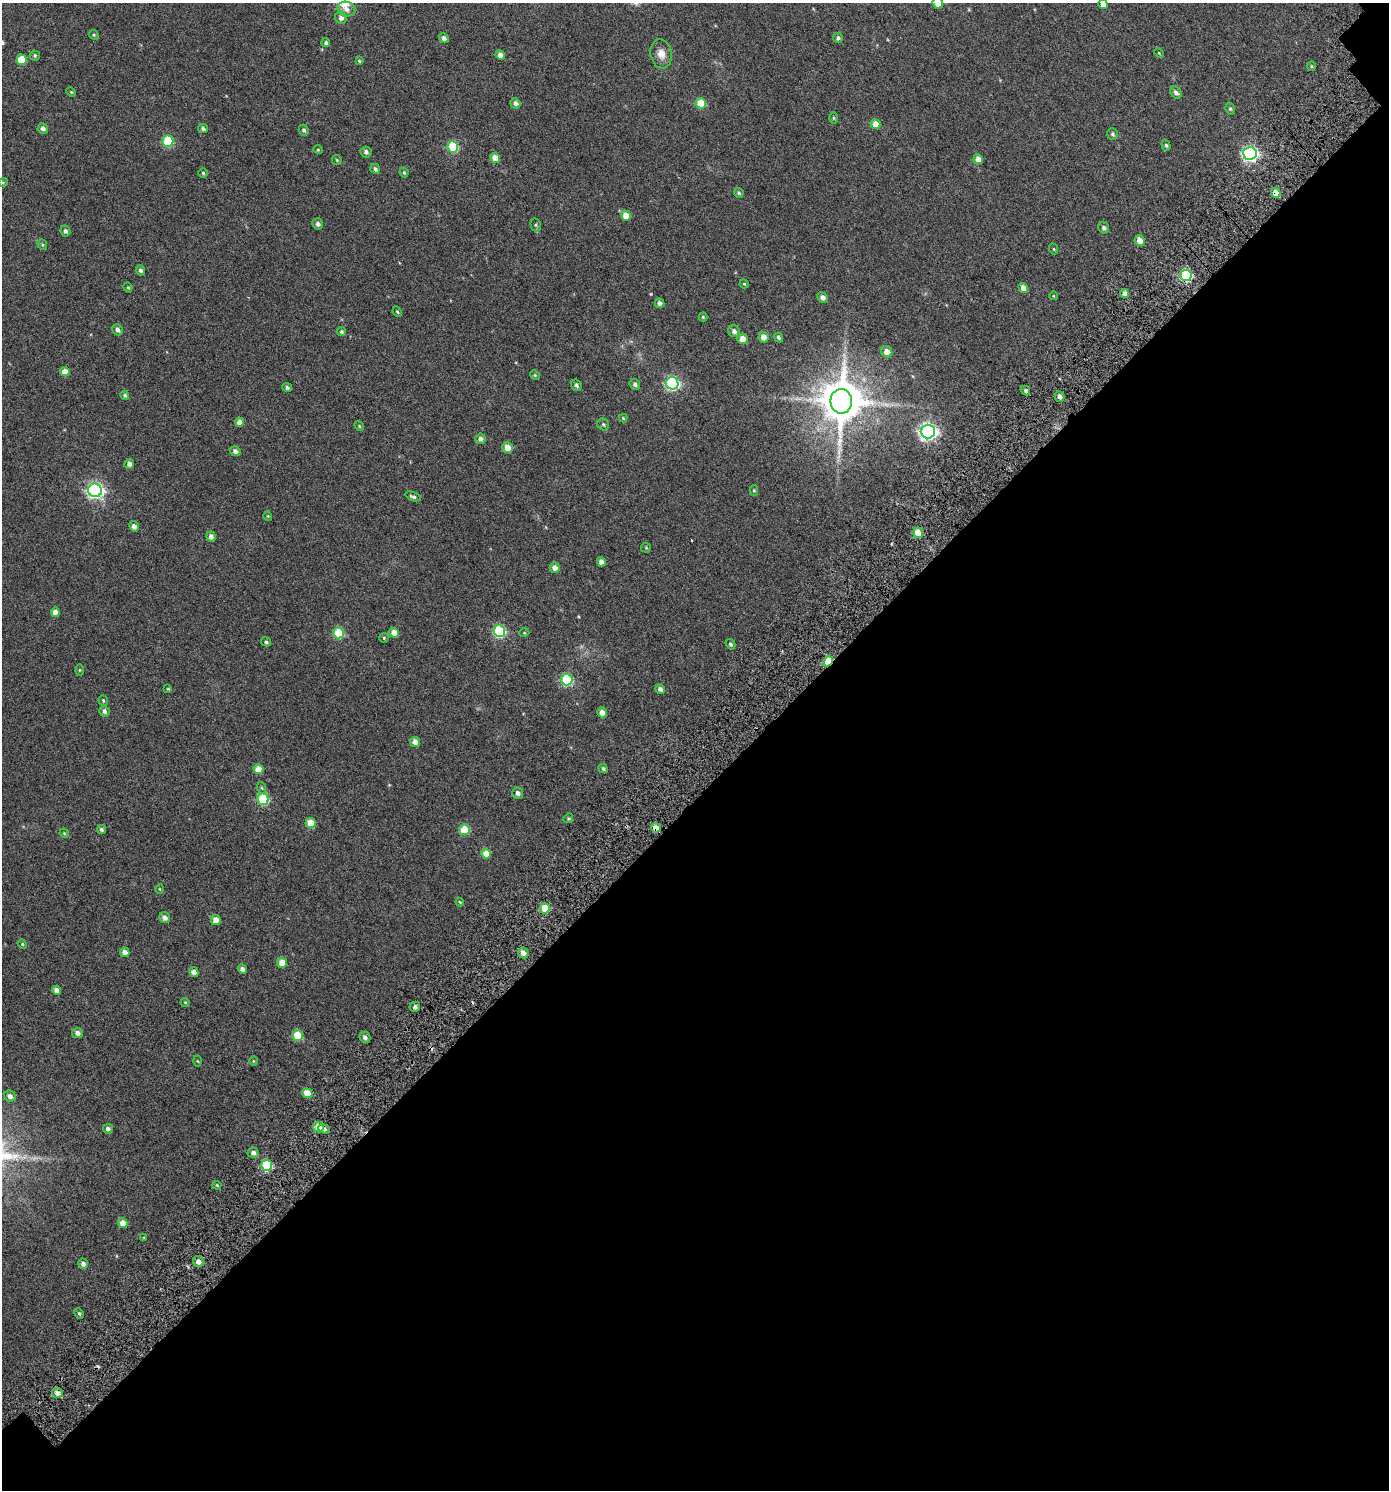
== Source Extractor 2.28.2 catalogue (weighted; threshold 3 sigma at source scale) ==
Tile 4 of 2 x 2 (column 2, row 2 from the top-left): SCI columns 1561-2947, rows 145-1632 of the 3261 x 3269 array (HDU 1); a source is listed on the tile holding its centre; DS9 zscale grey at full resolution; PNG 1391 x 1492 px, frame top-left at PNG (2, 3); each listed source drawn as its Kron ellipse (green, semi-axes under 4 px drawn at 4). Shown black and unused: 47% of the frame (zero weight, under 3 of 6 exposures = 13% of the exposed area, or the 3 px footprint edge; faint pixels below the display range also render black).
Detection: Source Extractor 2.28.2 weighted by HDU 2 'WHT'; one run over the whole footprint, this tile lists its part. Background 0.0296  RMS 0.013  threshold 0.0536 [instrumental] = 3 sigma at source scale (4.09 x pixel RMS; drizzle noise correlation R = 1.36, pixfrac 0.8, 0.0396/0.0396 arcsec/px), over >= 5 px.
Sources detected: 161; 3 cosmic-ray / hot-pixel residue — neither listed nor drawn; the other 158 listed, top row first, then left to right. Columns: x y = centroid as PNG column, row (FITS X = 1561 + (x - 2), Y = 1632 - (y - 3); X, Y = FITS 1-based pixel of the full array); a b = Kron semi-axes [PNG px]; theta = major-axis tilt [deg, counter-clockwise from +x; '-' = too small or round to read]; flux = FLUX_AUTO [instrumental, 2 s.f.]
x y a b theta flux
938 3 5 5 - 10
1103 4 5 4 - 6.9
346 9 9 7 -17 5
341 18 6 5 - 4.4
94 35 5 4 - 1.2
444 38 5 4 - 3.8
838 38 5 4 - 2.2
326 43 4 4 - 2
1159 53 5 3 - 0.93
661 54 15 10 -81 10
35 55 5 5 - 1.7
500 55 5 4 - 5.9
22 60 5 5 - 27
359 61 4 3 - 1.1
1312 66 5 3 - 1.2
71 92 5 4 - 1.2
1176 93 6 5 - 3.7
515 103 5 5 - 4.8
701 103 5 5 - 34
1230 109 6 4 -74 1.7
834 118 5 3 - 1.1
875 124 5 4 - 14
43 129 5 5 - 3.6
203 129 5 4 - 2.4
304 130 5 4 - 2.6
1112 134 6 5 - 2.1
168 141 5 5 - 63
1166 145 6 4 -72 1.7
453 147 6 5 - 66
318 150 4 4 - 1
366 152 5 5 - 3.3
1250 154 6 6 - 250
495 158 5 5 - 10
978 159 5 4 - 8.4
337 160 5 4 - 1.3
375 169 5 4 - 2.9
203 173 5 4 - 1.5
404 173 5 3 - 1.4
3 182 4 4 - 1.2
739 193 5 4 - 1.8
1276 193 5 4 - 13
626 216 5 4 - 13
318 224 6 5 - 3.3
536 225 7 5 -77 1.9
1104 228 6 5 - 3.2
65 231 6 4 -63 2.8
1140 240 5 5 - 11
42 245 5 4 - 1.3
1054 249 5 3 - 0.97
140 270 5 4 - 2.4
1186 275 5 5 - 94
744 284 5 4 - 1.2
128 287 5 3 - 1.4
1023 288 5 4 - 7.2
1125 293 4 4 - 5.5
1054 296 4 3 - 0.8
823 297 6 5 - 4.4
660 303 5 4 - 4.1
397 312 5 4 - 1.5
703 317 4 4 - 1.1
117 330 6 5 - 3.4
734 331 6 5 - 4.1
342 332 4 4 - 1.6
763 337 5 5 - 8.4
778 337 5 4 - 2.1
742 339 5 5 - 12
887 352 6 5 - 8.6
65 372 5 4 - 9
535 375 5 4 - 1.3
672 383 6 6 - 180
635 384 6 5 - 3.1
576 385 6 5 - 2.8
287 387 5 4 - 2.7
1025 391 5 4 - 2.2
125 395 4 4 - 1.9
1059 396 5 5 - 3.9
841 401 12 11 - 4400
623 418 4 4 - 1.1
240 422 4 4 - 8.3
603 424 6 5 - 2.2
359 426 5 4 - 1.4
928 431 7 7 - 370
480 439 5 5 - 4.2
507 448 5 5 - 13
235 451 5 5 - 4
129 464 5 5 - 4.2
95 490 7 6 - 300
754 491 5 4 - 1.2
413 496 8 4 -20 2.7
268 516 4 4 - 1.1
134 526 5 4 - 4.8
918 533 5 5 - 13
211 537 5 4 - 5
646 548 5 5 - 1.3
601 562 4 4 - 5.4
555 568 5 5 - 6.5
55 612 4 4 - 8
499 631 6 6 - 110
339 633 5 5 - 52
394 633 5 4 - 15
524 633 5 3 - 0.93
384 638 5 5 - 1.3
266 642 5 4 - 2.1
731 644 5 4 - 2
828 661 5 4 - 48
79 670 5 3 - 1.1
567 680 6 5 - 89
168 689 4 4 - 1.1
660 689 5 4 - 3.8
103 701 6 4 -71 1.4
104 711 5 5 - 3.6
602 713 5 5 - 7.7
415 742 5 5 - 6.9
258 769 5 5 - 15
603 769 5 4 - 2
262 788 6 4 -70 1.4
518 793 6 5 - 3.9
263 799 6 5 - 71
568 818 5 4 - 1.6
311 823 5 5 - 21
656 828 5 4 - 9.9
101 830 4 4 - 2.1
464 830 5 5 - 39
64 833 5 4 - 1.2
486 854 5 4 - 16
160 889 5 3 - 0.99
460 902 4 3 - 1.1
545 909 5 5 - 36
165 918 6 5 - 4.2
216 920 5 5 - 9.3
22 944 5 4 - 1.2
125 952 5 4 - 5.4
523 953 5 5 - 6.2
282 963 5 5 - 13
242 969 5 4 - 4.9
194 972 5 4 - 5.7
56 990 4 4 - 5.3
185 1002 4 4 - 0.9
415 1007 5 5 - 3
77 1033 5 5 - 4.5
297 1036 5 5 - 32
365 1037 6 5 - 3.6
197 1061 5 3 - 1
253 1061 4 3 - 0.86
307 1093 5 5 - 21
10 1096 6 5 - 4.5
318 1127 5 5 - 15
108 1129 5 5 - 3.1
324 1129 6 4 -21 2.7
253 1153 5 5 - 3.8
267 1165 5 5 - 67
217 1185 4 4 - 1.2
123 1223 5 4 - 12
144 1238 4 4 - 1.1
198 1261 5 5 - 5.9
83 1264 5 4 - 3.6
79 1314 5 3 - 1.6
57 1393 5 5 - 5.7
Overlapping masked pixels (flux is a lower limit): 5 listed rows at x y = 1276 193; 1186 275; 828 661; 656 828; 267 1165
Isophote crosses this tile's border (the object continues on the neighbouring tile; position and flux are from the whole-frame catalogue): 2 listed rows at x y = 938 3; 1103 4